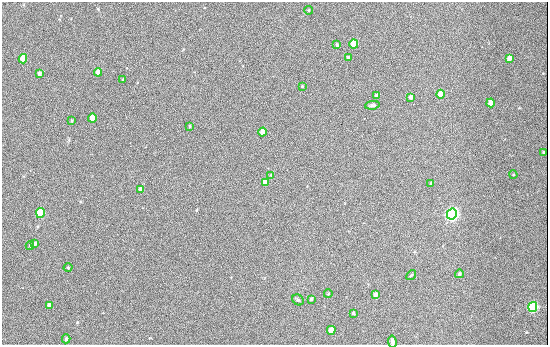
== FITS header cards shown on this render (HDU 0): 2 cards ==
NAXIS1  =                  546
NAXIS2  =                  343

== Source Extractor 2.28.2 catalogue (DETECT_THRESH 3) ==
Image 546 x 343 px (HDU 0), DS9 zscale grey, 1 PNG px = 1 image px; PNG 550 x 347 px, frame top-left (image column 1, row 343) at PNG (2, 2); each listed source drawn as its Kron ellipse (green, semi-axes under 4 px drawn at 4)
Background 934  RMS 13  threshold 39.3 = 3 sigma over >= 5 px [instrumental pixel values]
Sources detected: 42; all 42 listed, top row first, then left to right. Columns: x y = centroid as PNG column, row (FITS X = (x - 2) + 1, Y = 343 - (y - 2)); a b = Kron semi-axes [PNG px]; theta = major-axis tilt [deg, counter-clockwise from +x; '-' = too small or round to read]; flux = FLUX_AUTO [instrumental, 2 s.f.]
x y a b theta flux
309 10 4 4 - 1100
354 44 5 4 - 28000
337 45 3 3 - 1700
348 58 3 3 - 1900
509 58 4 4 - 6500
23 59 4 4 - 20000
98 72 4 4 - 9000
39 73 4 3 - 3600
123 80 3 3 - 1300
302 86 3 3 - 800
440 94 4 4 - 12000
377 95 3 3 - 2300
411 97 4 3 - 3500
491 103 4 4 - 12000
372 105 7 4 6 1800
92 118 4 4 - 18000
72 121 4 3 - 960
190 126 3 3 - 1100
263 132 4 4 - 11000
544 153 3 3 - 2100
271 175 4 4 - 740
513 175 4 3 - 610
265 183 4 4 - 9800
431 183 4 3 - 860
140 189 4 3 - 3700
40 213 5 4 - 82000
452 214 5 5 - 430000
35 244 4 3 - 2600
30 245 4 3 - 1200
68 268 4 3 - 660
459 274 4 4 - 1900
411 275 5 3 - 820
328 294 4 3 - 690
375 295 4 3 - 5000
311 299 4 3 - 2100
298 300 6 5 - 1300
49 305 4 3 - 6400
533 307 5 4 - 180000
353 313 3 3 - 1600
331 330 4 4 - 14000
66 339 4 3 - 1400
392 341 6 4 -80 2300
At the frame edge (FLAGS 8, measured only in part): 1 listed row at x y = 392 341